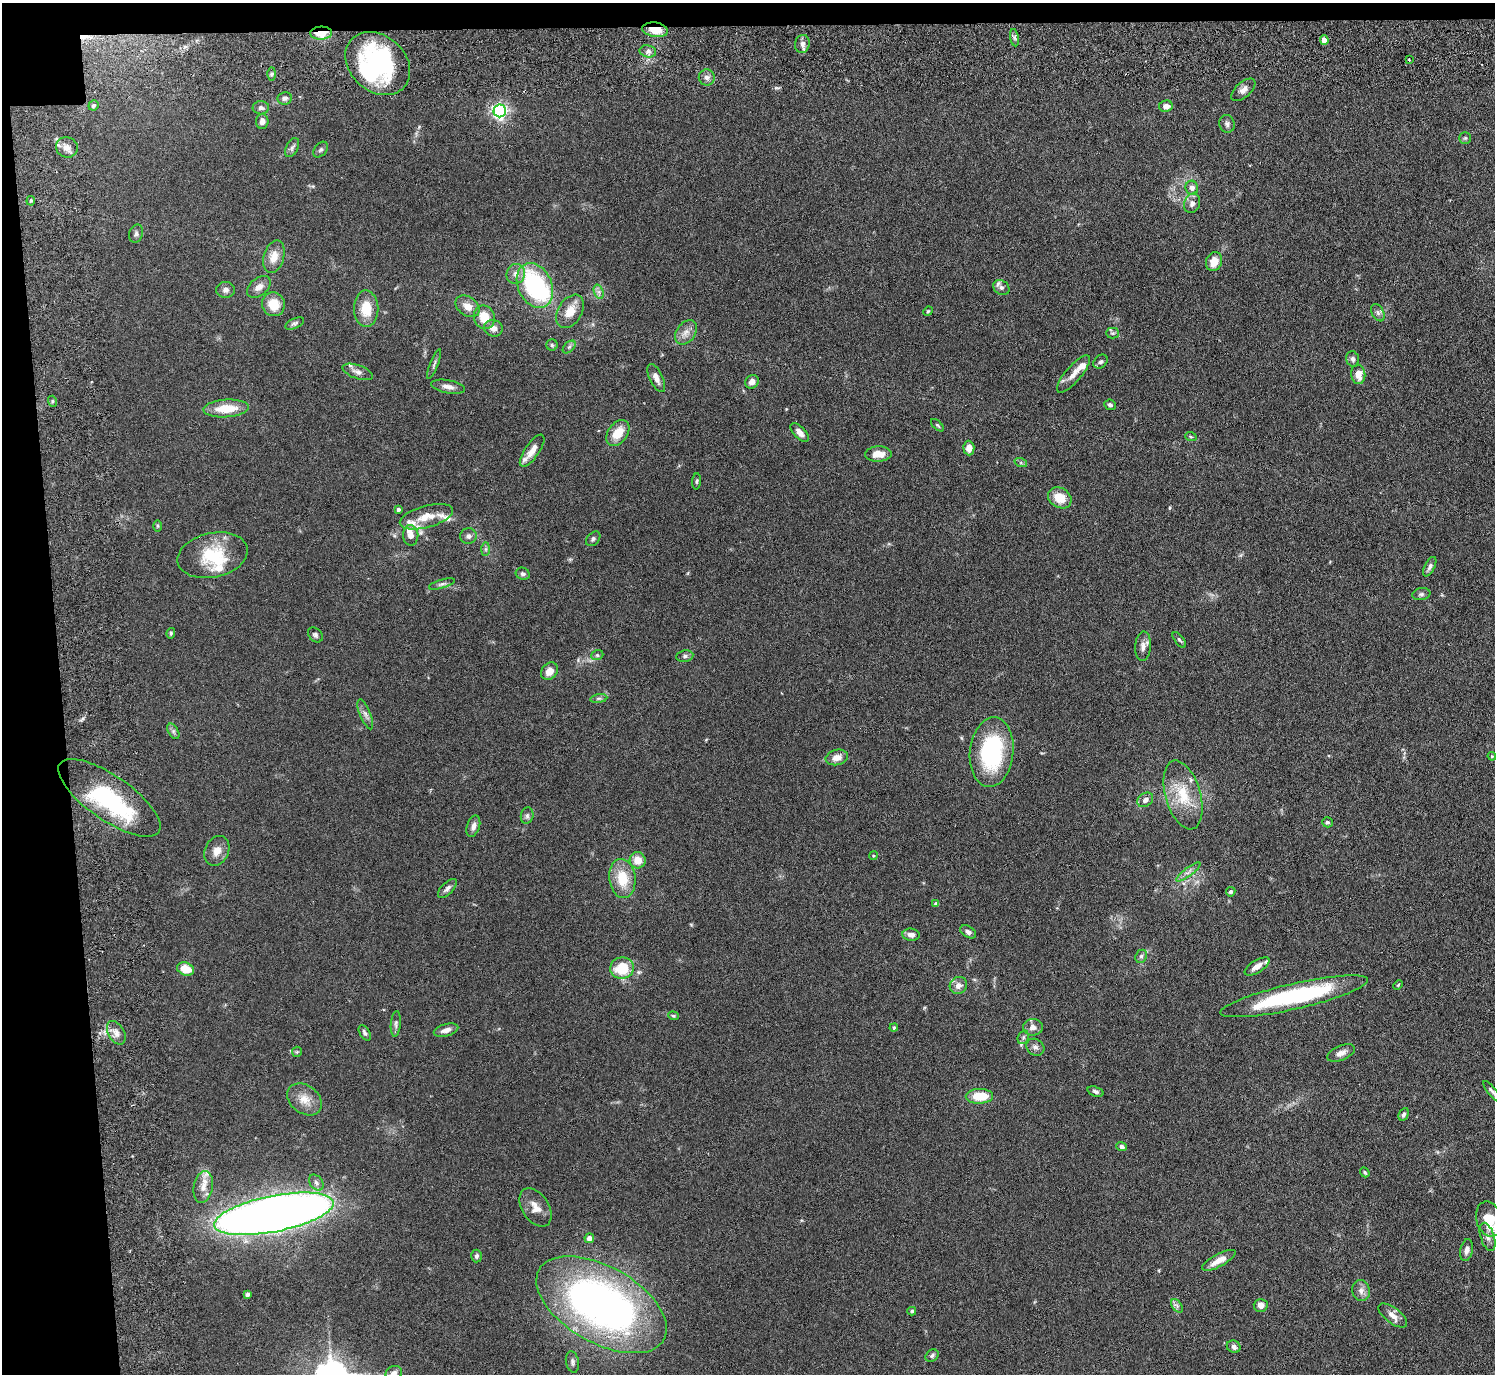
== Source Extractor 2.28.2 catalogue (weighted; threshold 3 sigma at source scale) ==
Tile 1 of 3 x 3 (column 1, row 1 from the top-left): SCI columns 82-1574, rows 2936-4307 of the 4639 x 4599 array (HDU 1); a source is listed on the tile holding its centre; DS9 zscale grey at full resolution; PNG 1497 x 1376 px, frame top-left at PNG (2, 3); each listed source drawn as its Kron ellipse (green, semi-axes under 4 px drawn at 4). Shown black and unused: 6% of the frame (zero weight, under 3 of 6 exposures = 7% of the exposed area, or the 3 px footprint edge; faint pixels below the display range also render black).
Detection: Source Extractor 2.28.2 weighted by HDU 2 'WHT'; one run over the whole footprint, this tile lists its part. Background 0.109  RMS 0.0045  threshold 0.0186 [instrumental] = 3 sigma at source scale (4.09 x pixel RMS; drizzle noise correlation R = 1.36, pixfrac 0.8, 0.05/0.05 arcsec/px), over >= 5 px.
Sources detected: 173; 5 inside a brighter object's white glare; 1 cosmic-ray / hot-pixel residue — neither listed nor drawn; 11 inside a brighter listed object's ellipse — not listed separately; the other 156 listed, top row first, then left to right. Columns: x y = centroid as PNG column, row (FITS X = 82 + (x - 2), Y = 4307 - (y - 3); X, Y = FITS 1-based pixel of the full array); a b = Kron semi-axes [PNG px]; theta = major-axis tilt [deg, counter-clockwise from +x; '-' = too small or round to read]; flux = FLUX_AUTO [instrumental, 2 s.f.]
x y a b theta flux
655 30 13 7 -8 7.2
321 33 11 6 3 11
1014 38 9 4 -81 0.87
1324 40 4 4 - 4
802 44 9 7 80 1.9
648 51 8 6 -11 1.4
1409 60 3 2 - 0.44
378 64 36 28 -41 60
272 74 6 4 89 0.71
707 77 8 8 - 1.6
1243 90 14 7 42 2.4
285 98 7 6 - 1.3
93 105 5 5 - 0.83
1166 106 7 5 9 2.7
261 108 8 6 -1 1.3
500 111 6 6 - 120
262 121 8 6 87 1.7
1227 124 9 7 -74 1.4
1465 138 6 6 - 0.68
67 147 11 10 - 2.8
292 148 10 6 63 1.2
321 150 9 6 50 0.96
1192 188 7 6 - 2
31 201 5 4 - 0.6
1192 203 10 8 68 2
136 234 9 6 74 1.1
274 257 16 10 74 4.9
1214 262 10 8 69 5.1
516 274 10 9 - 2.4
535 286 23 17 -66 47
259 287 13 8 40 2.6
1001 288 8 7 - 1.4
225 290 9 8 - 1.6
599 292 7 4 -72 1.1
273 304 12 11 - 7.2
467 306 13 9 -36 4
366 309 18 12 -89 9
570 311 18 12 57 6.2
928 311 5 4 - 0.45
1378 313 9 6 -63 1.3
484 317 12 10 -69 7.7
295 323 10 5 25 0.91
493 328 9 8 - 2.6
686 332 13 9 55 3
1113 333 6 5 - 0.73
552 345 6 5 - 0.7
569 347 8 4 45 0.96
1353 359 8 6 -73 1.2
1100 362 8 6 42 1
434 364 16 3 69 1
358 372 16 6 -19 2.1
1073 374 23 8 49 4.2
1358 374 10 7 -85 4.6
656 378 15 6 -65 2.7
752 382 7 6 - 2.5
448 387 17 6 -11 2.5
52 401 5 3 - 0.47
1110 405 6 5 - 0.91
226 408 23 9 4 10
937 425 8 3 -44 0.52
800 432 11 6 -46 2.8
618 433 14 9 54 7.3
1191 437 6 3 -19 0.49
969 448 7 5 -87 3.4
532 451 19 7 55 3.7
878 454 13 8 2 4.7
1021 463 6 4 -18 0.66
697 481 8 3 85 0.57
1060 498 12 10 -32 7.4
398 509 4 4 - 0.89
426 517 27 11 15 7
158 526 6 4 90 0.5
411 535 10 7 -88 2.7
468 536 8 7 - 1.4
593 539 8 6 46 0.98
486 549 7 4 90 0.79
213 555 35 22 12 19
1430 567 10 5 63 1.4
523 574 7 6 - 1
442 584 13 4 16 1.1
1421 594 9 6 10 1
171 633 5 4 - 0.54
315 635 8 6 -46 1.1
1179 640 9 4 -52 0.77
1143 646 14 8 85 2.5
597 655 6 5 - 0.68
685 656 8 6 9 1.1
549 671 9 7 50 3.9
599 699 8 4 8 0.89
365 714 16 5 -68 1.8
173 731 8 5 -59 1
992 752 35 21 84 42
1492 756 4 4 - 0.39
837 757 11 7 12 3.9
1183 795 35 17 -74 15
109 798 60 22 -35 43
1145 800 8 6 36 2
527 816 8 6 76 1.2
1327 822 5 5 - 0.77
473 826 11 6 72 2
217 851 15 12 66 3.9
873 856 4 3 - 0.36
638 860 8 8 - 4.9
1188 872 15 4 38 1.6
622 878 20 13 -83 11
447 888 12 6 46 1.5
1231 892 5 4 - 0.79
936 904 4 4 - 1.2
968 932 9 5 -32 1.6
911 935 8 6 -6 2.1
1141 956 7 5 67 0.91
1257 966 14 6 32 2.8
622 968 12 10 8 13
186 969 9 6 -19 7
958 985 9 8 - 2.5
1398 985 5 3 - 0.43
1294 996 75 13 13 50
673 1016 5 4 - 0.49
396 1024 13 5 85 1.1
894 1027 4 4 - 0.64
1033 1027 10 8 -1 2.2
446 1030 12 6 16 2.3
116 1033 13 8 -60 2.7
365 1033 8 5 -59 1.1
1023 1037 7 5 69 0.92
1035 1047 9 8 - 1.6
297 1052 5 5 - 0.44
1341 1053 15 7 23 2.4
1095 1091 8 5 -19 1.2
1492 1092 13 3 -50 1.2
979 1096 13 7 0 10
305 1099 19 14 -38 5.8
1404 1114 7 4 63 0.94
1121 1147 5 4 - 1.3
1365 1172 5 3 - 0.52
316 1183 9 6 -51 1.4
203 1187 16 9 80 3.8
535 1207 21 13 -57 4.9
274 1214 61 18 11 520
1489 1219 18 12 -75 10
1488 1237 14 7 -72 2.2
589 1238 5 4 - 2.9
1467 1250 11 6 78 1.9
476 1256 6 5 - 0.93
1219 1260 19 6 28 4.7
1361 1291 10 9 - 2.1
247 1295 4 3 - 0.89
601 1305 72 38 -30 200
1261 1305 7 6 - 2.3
1177 1306 7 4 -55 1.1
912 1311 4 3 - 0.54
1393 1315 17 7 -37 2.9
1234 1347 7 6 - 1.6
932 1356 7 5 40 0.9
572 1362 11 6 -80 1.2
394 1373 8 7 - 1.9
Overlapping masked pixels (flux is a lower limit): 2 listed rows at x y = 655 30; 321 33
Isophote crosses this tile's border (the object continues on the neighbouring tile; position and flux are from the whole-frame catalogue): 3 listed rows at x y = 1492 1092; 1489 1219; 394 1373